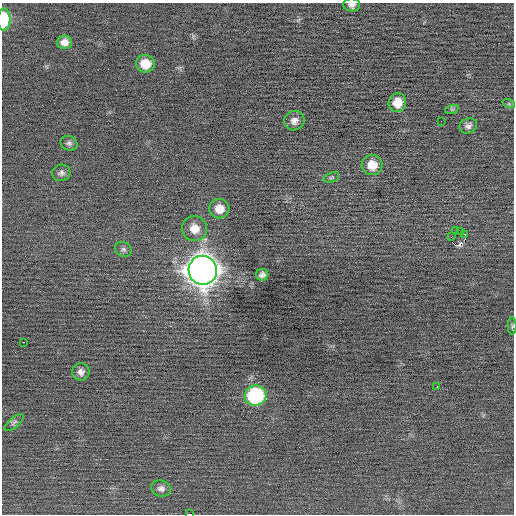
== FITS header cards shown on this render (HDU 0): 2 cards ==
NAXIS1  =                  512 / Axis length
NAXIS2  =                  512 / Axis length

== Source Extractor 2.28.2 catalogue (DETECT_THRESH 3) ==
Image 512 x 512 px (HDU 0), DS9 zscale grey, 1 PNG px = 1 image px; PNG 516 x 516 px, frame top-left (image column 1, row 512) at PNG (2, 3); each listed source drawn as its Kron ellipse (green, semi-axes under 4 px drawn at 4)
Background -0.023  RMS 0.67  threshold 2.01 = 3 sigma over >= 5 px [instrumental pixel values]
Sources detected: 32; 1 with non-positive FLUX_AUTO (blend fragments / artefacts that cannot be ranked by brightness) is neither listed nor drawn; the other 31 listed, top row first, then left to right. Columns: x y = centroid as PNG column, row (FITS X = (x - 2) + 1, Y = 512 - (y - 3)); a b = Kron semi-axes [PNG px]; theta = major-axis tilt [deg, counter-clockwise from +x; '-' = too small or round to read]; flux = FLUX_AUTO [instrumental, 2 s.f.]
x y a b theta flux
352 5 8 6 -3 170
4 19 11 6 89 2000
64 42 7 7 - 290
145 64 9 9 - 770
397 103 9 9 - 590
509 104 6 4 -18 61
452 109 7 4 18 81
294 121 10 9 - 270
441 121 2 2 - 65
468 126 9 7 26 180
69 143 9 7 -24 130
372 165 10 10 - 680
61 173 9 8 - 160
331 177 8 5 20 81
219 209 10 9 - 550
194 228 13 12 - 560
456 231 2 2 - 82
460 231 2 2 - 490
465 235 3 2 - 370
451 237 2 2 - 360
123 249 8 7 - 140
203 270 14 14 - 72000
262 275 6 6 - 160
512 326 9 2 90 62
23 342 3 2 - 120
81 372 8 8 - 220
437 386 3 2 - 170
255 395 11 10 - 4700
14 423 12 5 40 120
161 488 10 8 -18 200
190 514 4 2 - 640
At the frame edge (FLAGS 8, measured only in part): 4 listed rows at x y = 352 5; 4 19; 512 326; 190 514
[1 non-positive-flux detection neither listed nor drawn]